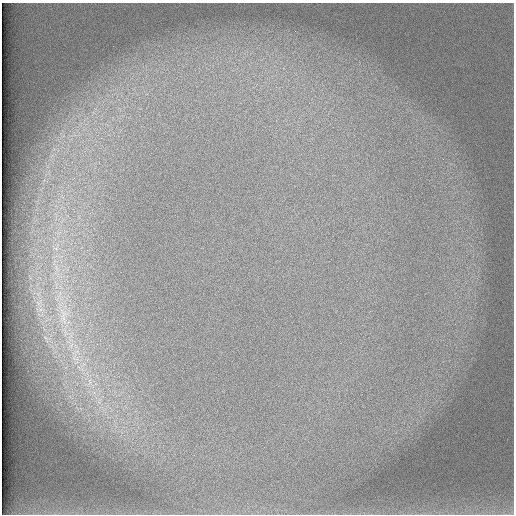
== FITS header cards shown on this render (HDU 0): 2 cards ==
NAXIS1  =                  512 /
NAXIS2  =                  512 /

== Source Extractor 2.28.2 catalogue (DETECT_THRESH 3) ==
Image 512 x 512 px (HDU 0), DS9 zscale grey, 1 PNG px = 1 image px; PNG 516 x 516 px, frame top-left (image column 1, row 512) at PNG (2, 3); no overlay
Background 99.6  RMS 3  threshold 9.15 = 3 sigma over >= 5 px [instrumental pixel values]
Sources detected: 3; all 3 listed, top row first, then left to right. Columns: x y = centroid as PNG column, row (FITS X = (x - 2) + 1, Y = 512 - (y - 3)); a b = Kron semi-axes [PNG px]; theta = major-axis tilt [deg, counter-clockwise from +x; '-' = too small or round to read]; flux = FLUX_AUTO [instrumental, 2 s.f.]
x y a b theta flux
63 315 23 10 -86 4000
74 358 8 5 -54 750
90 382 10 6 -83 1200